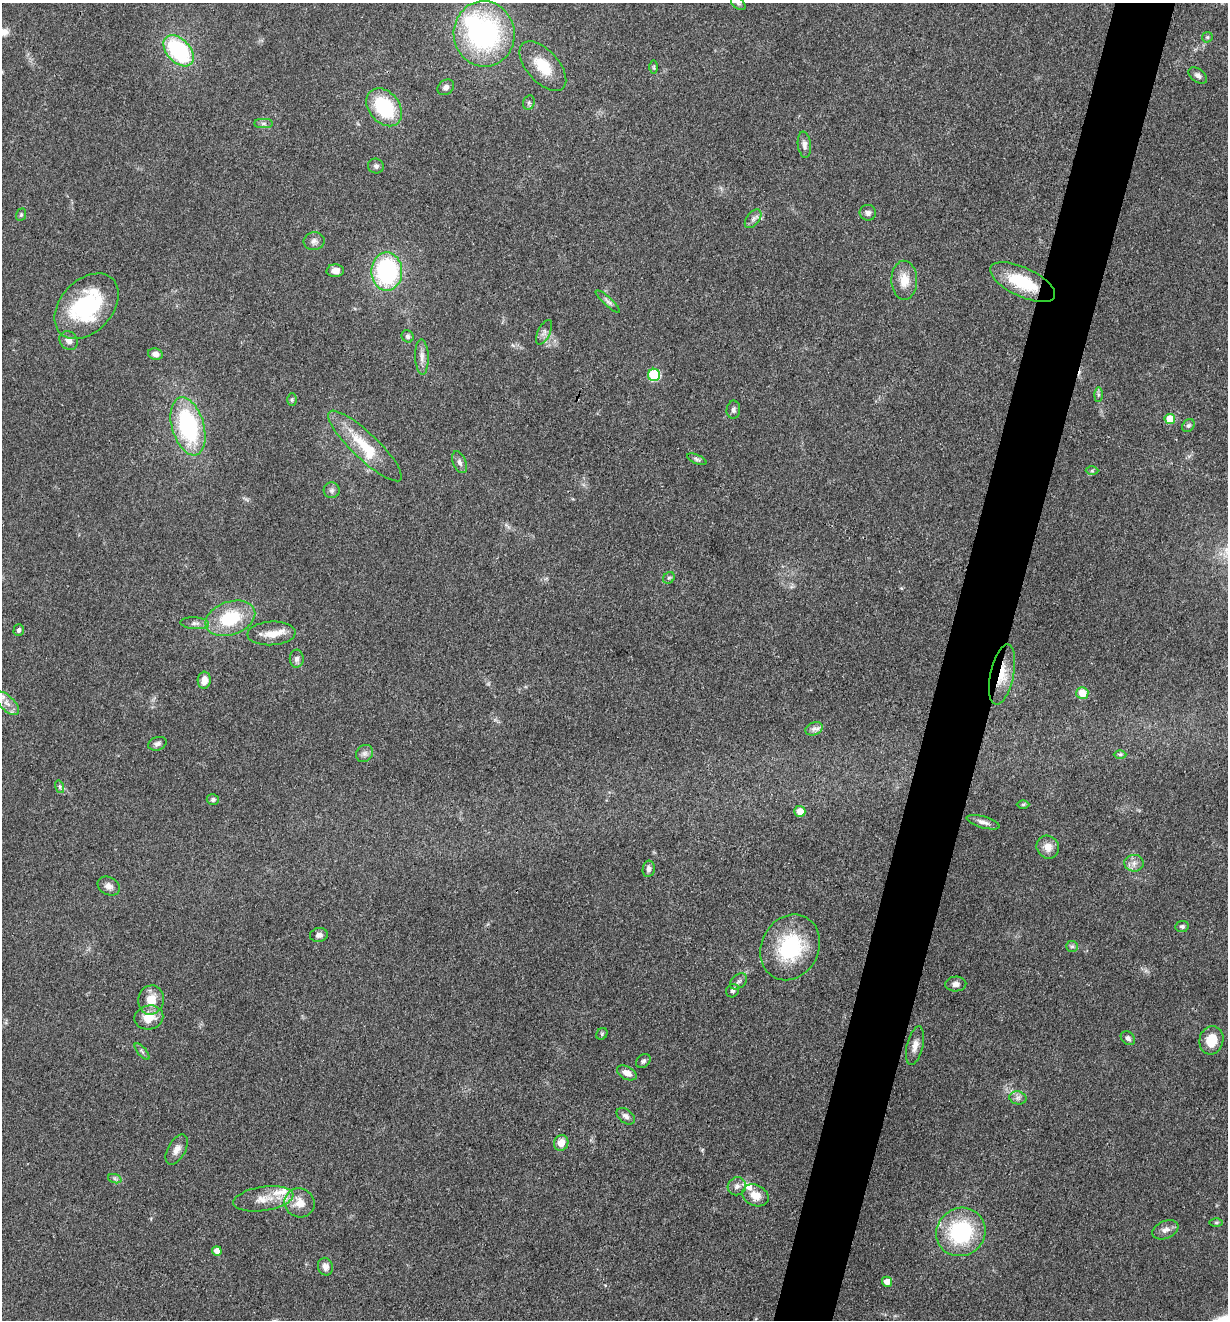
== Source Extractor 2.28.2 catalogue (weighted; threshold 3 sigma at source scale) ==
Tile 10 of 4 x 4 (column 2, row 3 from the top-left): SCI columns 1485-2710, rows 1320-2637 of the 5294 x 5274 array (HDU 1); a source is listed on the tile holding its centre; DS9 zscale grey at full resolution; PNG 1230 x 1322 px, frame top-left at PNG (2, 3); each listed source drawn as its Kron ellipse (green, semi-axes under 4 px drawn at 4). Shown black and unused: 5% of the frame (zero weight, under 3 of 4 exposures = <1% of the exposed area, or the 3 px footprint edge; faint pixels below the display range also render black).
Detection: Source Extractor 2.28.2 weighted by HDU 2 'WHT'; one run over the whole footprint, this tile lists its part. Background 0.0742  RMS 0.0056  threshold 0.025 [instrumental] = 3 sigma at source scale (4.5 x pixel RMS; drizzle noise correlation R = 1.50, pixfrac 1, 0.05/0.05 arcsec/px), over >= 5 px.
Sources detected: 98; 1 inside a brighter object's white glare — neither listed nor drawn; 3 inside a brighter listed object's ellipse — not listed separately; the other 94 listed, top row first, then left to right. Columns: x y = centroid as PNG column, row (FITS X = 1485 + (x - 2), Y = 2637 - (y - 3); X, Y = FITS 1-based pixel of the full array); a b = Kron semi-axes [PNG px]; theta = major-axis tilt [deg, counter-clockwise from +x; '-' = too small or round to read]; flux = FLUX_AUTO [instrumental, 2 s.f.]
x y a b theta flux
738 3 8 5 -41 1.3
484 34 33 30 -83 110
1207 37 6 5 - 0.92
179 51 18 11 -47 59
543 66 30 16 -48 16
654 67 6 4 89 0.84
1198 75 10 6 -36 2
446 87 9 7 39 2.2
529 103 7 5 70 1.2
384 107 21 15 -50 36
264 123 9 4 0 1.4
804 145 13 6 -83 2.7
376 166 8 7 - 1.6
868 213 8 7 - 2.2
21 215 6 4 69 0.81
753 219 11 6 51 2.2
314 241 10 9 - 2.5
335 271 8 6 3 4.1
387 272 19 15 -90 71
904 280 19 13 -89 8.8
1023 282 35 14 -25 26
608 301 16 4 -43 1.9
87 306 38 26 47 57
544 332 13 6 64 2.4
408 336 6 5 - 1.2
69 340 10 8 -48 3
155 354 7 5 -12 2.6
422 357 18 6 -87 3.9
654 375 6 6 - 40
1098 395 7 4 90 1.1
292 400 6 5 - 0.86
733 410 9 7 86 1.8
1170 419 5 5 - 12
188 426 30 16 -74 62
1188 426 7 5 42 1.3
365 446 49 13 -44 21
697 459 10 4 -24 1.3
460 462 11 6 -66 2.3
1092 471 6 4 1 0.89
332 490 8 8 - 1.8
669 578 6 5 - 0.91
230 618 26 16 19 29
195 623 14 6 -4 2.3
19 630 6 5 - 1.3
271 633 24 12 3 8.5
297 659 9 7 -88 2.3
1002 675 30 11 78 14
204 680 8 6 84 5.1
1082 693 6 6 - 8.6
7 703 15 7 -44 4.5
814 729 9 6 21 2.3
157 744 9 6 18 2.1
365 753 9 8 - 2.3
1120 754 6 4 0 1
60 787 6 4 -72 0.94
213 799 6 5 - 1.4
1023 805 6 4 1 0.72
800 811 5 5 - 6.5
983 822 17 5 -16 2.8
1048 847 12 11 - 5.3
1134 863 9 8 - 3.1
649 869 8 6 79 1.9
109 886 11 9 -27 3
1182 926 7 5 11 1.4
319 935 9 7 8 2.1
1072 946 6 5 - 1.1
790 947 34 28 62 44
738 981 10 6 39 1.9
956 984 10 7 2 2.8
733 991 7 6 - 1.4
151 1000 15 13 77 9.4
149 1017 14 12 12 9.3
602 1034 6 5 - 0.88
1128 1038 8 6 -40 1.6
1211 1040 14 12 74 11
915 1046 20 8 76 4.1
142 1051 10 3 -50 1
643 1061 8 6 42 1.4
627 1073 10 6 -27 4.6
1018 1098 8 6 -12 2
626 1116 10 6 -39 2.3
561 1143 8 7 - 5.3
177 1149 16 8 60 3.9
115 1179 7 4 -19 1.1
737 1186 9 9 - 2.6
755 1195 14 10 -26 6.7
263 1199 30 12 9 9.9
299 1203 15 14 - 8.4
1216 1223 6 4 0 0.79
1165 1230 13 8 23 3.5
961 1232 25 23 38 49
217 1251 5 4 - 4.3
325 1267 9 7 -76 3.4
887 1282 5 5 - 4.9
Overlapping masked pixels (flux is a lower limit): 2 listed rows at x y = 1023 282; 1002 675
Isophote crosses this tile's border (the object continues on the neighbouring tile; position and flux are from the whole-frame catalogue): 1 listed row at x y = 738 3